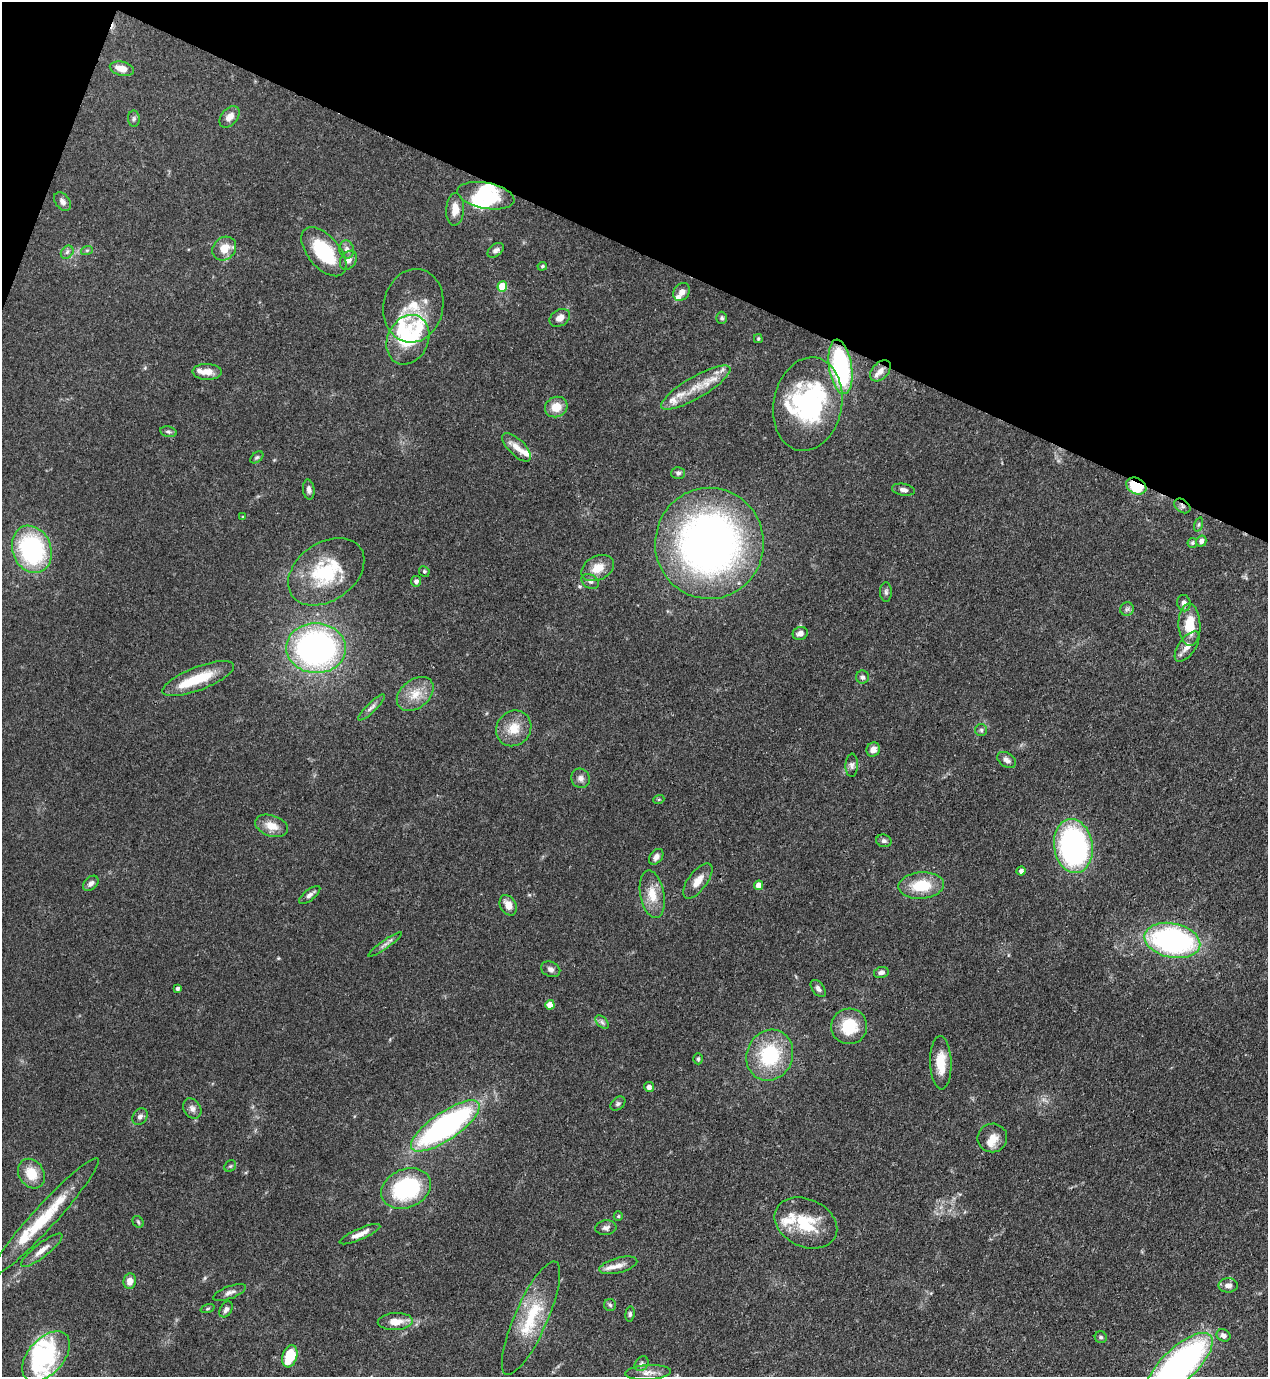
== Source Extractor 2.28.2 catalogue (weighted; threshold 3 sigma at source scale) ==
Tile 2 of 4 x 4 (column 2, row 1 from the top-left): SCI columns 1619-2884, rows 4165-5539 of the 5638 x 5578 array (HDU 1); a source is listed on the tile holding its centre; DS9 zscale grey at full resolution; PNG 1270 x 1379 px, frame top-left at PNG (2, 2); each listed source drawn as its Kron ellipse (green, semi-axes under 4 px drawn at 4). Shown black and unused: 19% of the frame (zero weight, under 3 of 4 exposures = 7% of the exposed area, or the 3 px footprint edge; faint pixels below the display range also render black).
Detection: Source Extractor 2.28.2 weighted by HDU 2 'WHT'; one run over the whole footprint, this tile lists its part. Background 0.0696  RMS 0.0036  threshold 0.0161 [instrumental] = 3 sigma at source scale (4.5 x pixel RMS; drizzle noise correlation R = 1.50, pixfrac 1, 0.05/0.05 arcsec/px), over >= 5 px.
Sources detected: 141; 7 inside a brighter object's white glare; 1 cosmic-ray / hot-pixel residue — neither listed nor drawn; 12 inside a brighter listed object's ellipse — not listed separately; the other 121 listed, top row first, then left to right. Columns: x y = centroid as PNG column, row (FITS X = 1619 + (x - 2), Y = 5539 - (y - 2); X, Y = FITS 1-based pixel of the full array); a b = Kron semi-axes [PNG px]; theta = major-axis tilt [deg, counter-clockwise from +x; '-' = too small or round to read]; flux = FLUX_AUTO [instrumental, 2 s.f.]
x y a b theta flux
122 69 12 7 -14 3.9
229 117 12 8 49 2.7
134 119 8 6 88 0.87
486 196 29 13 -11 13
62 201 10 7 -53 1.5
455 209 16 9 86 4
224 249 13 11 45 5
87 250 6 4 18 0.44
347 250 9 7 -78 1.7
496 250 9 6 37 1.2
67 252 7 5 46 0.95
324 252 29 16 -50 22
348 260 10 7 54 1.9
542 266 5 4 - 0.46
502 286 5 5 - 11
682 292 9 7 53 1.9
413 306 37 30 78 12
560 318 11 8 33 2.7
722 318 6 5 - 0.72
758 339 4 3 - 0.43
408 340 26 20 64 21
840 367 27 11 -81 54
880 371 12 8 46 2.4
207 372 15 8 -1 3.6
696 388 39 10 30 9.5
808 404 47 34 79 50
556 407 11 10 - 5.4
168 432 8 5 -11 0.82
517 447 18 8 -44 3.3
257 457 7 4 40 0.62
678 473 7 6 - 0.92
1136 486 11 7 -28 15
309 490 10 6 -83 1.4
903 490 12 6 -10 1.4
1182 506 9 6 -36 1.1
243 517 4 3 - 0.39
1199 524 7 3 71 0.53
1201 541 5 5 - 1.4
709 543 55 54 - 190
1192 543 5 5 - 0.52
32 549 24 19 -68 46
598 568 17 12 27 5.6
424 571 5 5 - 0.57
326 572 42 29 34 25
416 581 5 5 - 1.2
590 581 9 7 -30 1.2
886 592 10 6 -90 0.95
1184 603 8 6 -79 1.8
1127 609 7 7 - 0.94
1189 625 21 11 -88 8.7
800 633 8 6 17 1.8
1187 646 17 8 54 3.2
316 648 30 25 -2 120
862 677 6 6 - 1.1
198 679 38 11 21 13
415 694 21 14 39 6.6
371 707 18 5 44 1.5
514 728 19 17 49 6.8
981 730 6 6 - 0.75
873 749 7 6 - 2.6
1007 760 10 6 -34 1.7
852 765 11 6 88 1.2
581 778 10 9 - 1.6
659 799 6 3 19 0.4
272 826 17 10 -18 4.6
884 841 8 6 -16 0.97
1073 846 27 19 -81 80
656 857 9 6 53 1.6
1021 871 4 4 - 1.3
698 881 21 9 53 4
91 883 9 6 45 1.4
758 885 5 4 - 3.1
921 886 23 13 4 11
652 894 24 12 -79 6.6
310 895 13 5 39 1.5
508 905 11 8 -61 3.3
1172 940 28 17 -12 77
385 945 20 4 35 1.5
551 969 10 7 -23 1.5
881 972 7 5 11 1.2
177 988 4 3 - 0.84
818 988 10 6 -53 1.2
550 1005 4 4 - 4.5
602 1022 8 5 -46 0.88
849 1026 18 17 - 12
770 1055 26 23 66 25
698 1059 5 4 - 0.53
941 1063 26 11 -88 7.8
649 1087 5 5 - 1.5
618 1104 8 6 39 0.87
192 1109 11 8 -58 1.7
140 1117 9 7 57 1.2
445 1126 40 14 34 100
992 1138 15 14 - 4.1
230 1166 6 5 - 0.57
31 1174 15 12 -57 7.4
406 1188 26 19 23 36
618 1216 5 4 - 0.41
44 1217 79 11 48 19
138 1222 6 5 - 0.53
806 1223 33 24 -25 16
606 1228 10 7 7 1.4
360 1234 22 5 24 3.3
42 1250 26 7 38 3.5
618 1265 19 7 15 3.4
130 1281 8 6 81 2.8
1228 1285 9 7 1 1.9
230 1292 17 6 20 1.8
610 1305 6 6 - 0.75
208 1309 7 3 19 0.43
226 1309 8 5 59 1.2
630 1314 7 4 82 0.79
531 1318 61 16 66 19
395 1322 17 8 3 4.5
1223 1335 7 6 - 1.3
1101 1337 6 6 - 0.73
46 1356 29 17 48 30
290 1356 11 7 72 16
642 1364 8 6 53 0.96
1179 1365 42 17 43 120
648 1373 23 7 3 2.9
Overlapping masked pixels (flux is a lower limit): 3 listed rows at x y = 840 367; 1136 486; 1182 506
Isophote crosses this tile's border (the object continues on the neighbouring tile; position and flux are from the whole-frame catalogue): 1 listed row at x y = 1179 1365